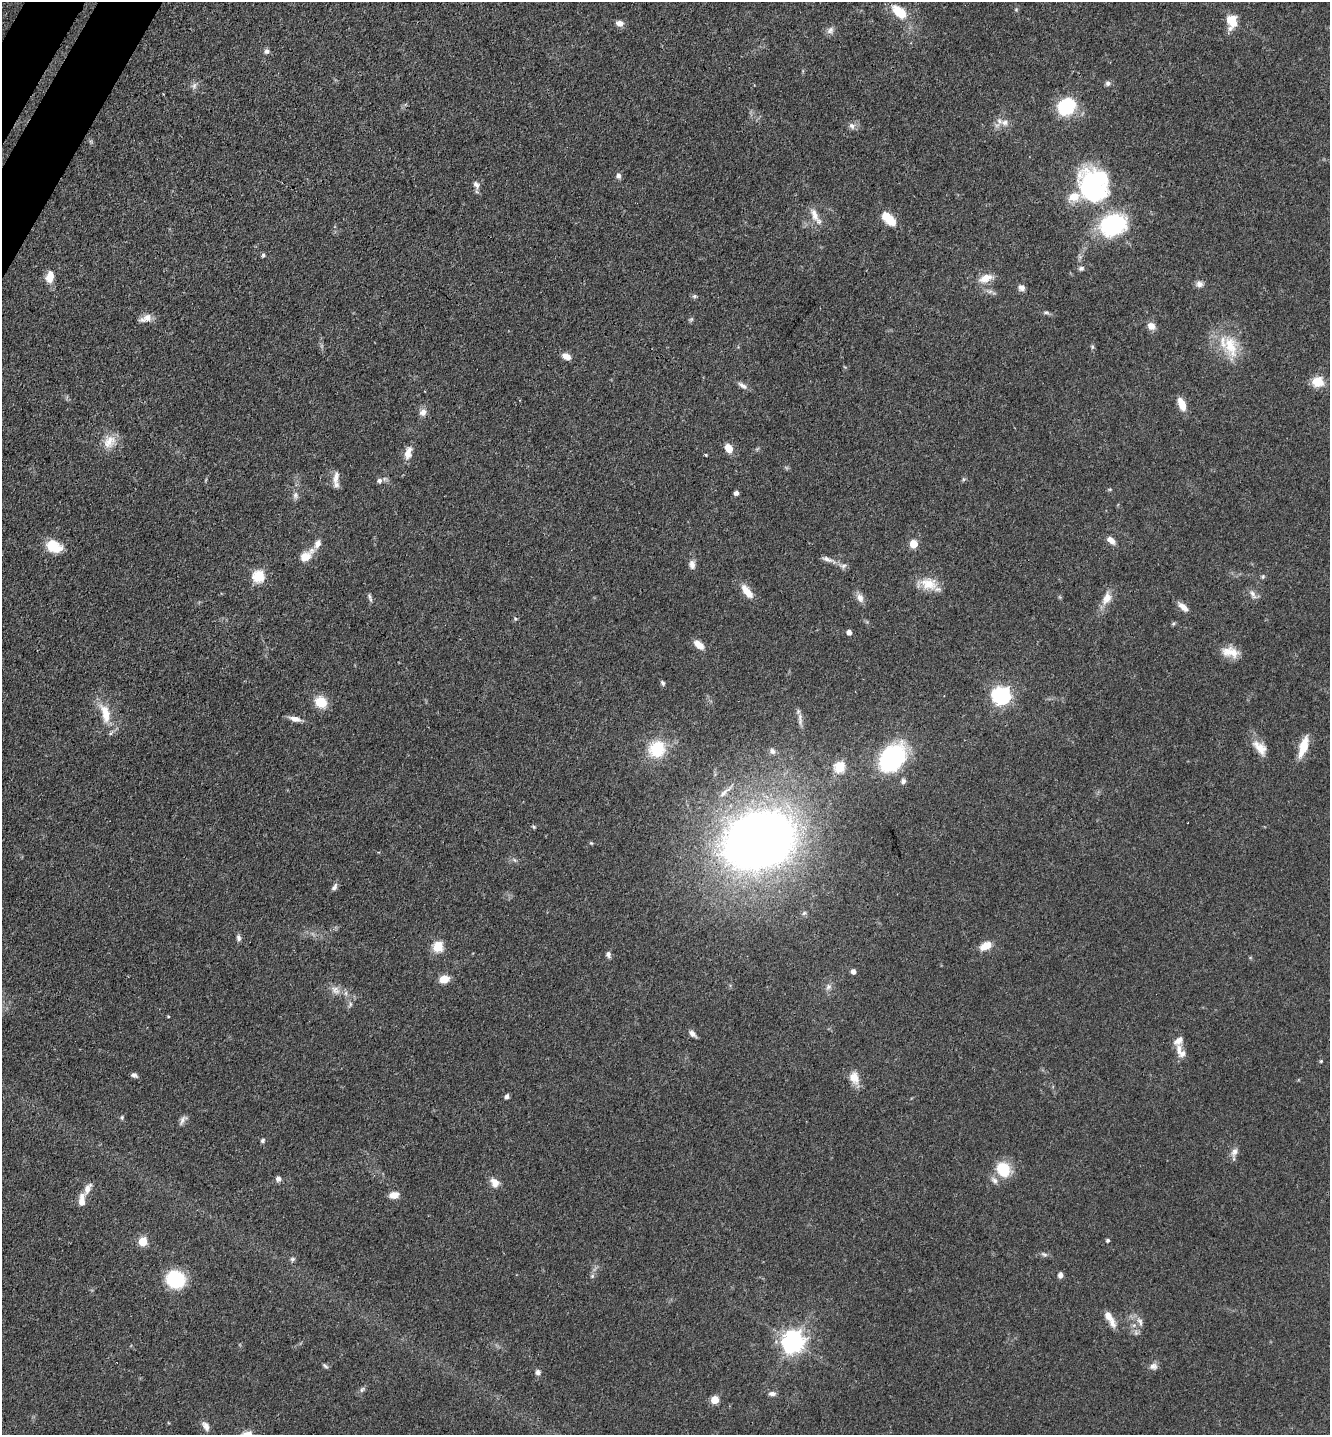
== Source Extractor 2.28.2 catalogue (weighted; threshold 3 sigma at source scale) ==
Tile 11 of 4 x 4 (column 3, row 3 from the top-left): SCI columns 2893-4220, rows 1524-2956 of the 5922 x 5914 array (HDU 1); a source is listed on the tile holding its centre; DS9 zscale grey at full resolution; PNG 1332 x 1437 px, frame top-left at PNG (2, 2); no overlay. Shown black and unused: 1% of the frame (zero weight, under 3 of 4 exposures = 9% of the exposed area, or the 3 px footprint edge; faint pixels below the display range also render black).
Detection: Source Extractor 2.28.2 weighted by HDU 2 'WHT'; one run over the whole footprint, this tile lists its part. Background 0.0683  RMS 0.0039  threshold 0.0176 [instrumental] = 3 sigma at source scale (4.5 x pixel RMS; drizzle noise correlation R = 1.50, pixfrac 1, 0.05/0.05 arcsec/px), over >= 5 px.
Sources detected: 134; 1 too faint to see at this stretch — not listed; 7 inside a brighter listed object's ellipse — not listed separately; the other 126 listed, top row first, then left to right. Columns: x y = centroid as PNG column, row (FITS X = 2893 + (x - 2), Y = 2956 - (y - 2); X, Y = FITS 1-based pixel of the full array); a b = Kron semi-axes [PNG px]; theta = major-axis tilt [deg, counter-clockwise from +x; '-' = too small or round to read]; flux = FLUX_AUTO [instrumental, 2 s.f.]
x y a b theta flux
1016 10 6 4 0 0.45
899 12 20 11 -41 9.3
1232 22 15 11 -88 7.5
619 23 9 7 -10 2.3
830 30 11 8 48 1.8
266 51 7 6 - 1.2
1108 83 7 6 - 1.2
194 86 10 6 80 1.4
1066 106 19 16 40 21
1005 122 10 8 72 2.2
852 126 10 8 -43 1.7
618 176 7 5 -81 1.4
1093 184 36 31 -75 58
476 185 10 6 -55 1.7
814 215 20 8 -69 4
889 219 20 10 -42 6.5
1113 225 27 21 21 41
263 255 5 5 - 0.71
1081 268 7 6 - 0.99
50 277 16 9 81 4.5
985 278 18 9 22 4.8
1199 284 10 8 -14 1.7
1022 288 9 7 -32 1.6
694 296 7 5 19 0.7
1046 312 8 5 -10 0.87
146 318 17 8 20 3.1
1151 326 9 8 - 3
1231 346 35 18 -75 13
1092 347 6 5 - 0.65
566 356 10 6 -30 3.1
1318 382 13 12 - 6.6
742 385 14 6 -35 1.7
1182 404 15 7 -67 5.1
423 412 10 9 - 2.2
109 441 19 15 45 5.8
728 448 9 7 -65 4.5
408 453 15 8 76 3.7
706 455 3 3 - 0.53
336 477 22 7 80 3
379 481 6 6 - 1.4
1110 489 6 4 18 0.46
736 493 4 4 - 1.7
295 495 10 7 86 1.5
1111 540 10 6 -43 2.8
913 544 5 5 - 12
54 546 18 12 -22 9.4
306 556 20 10 40 5.5
827 559 15 6 -15 1.9
692 564 12 8 -84 2
844 566 8 6 20 1.3
259 576 6 6 - 36
1263 576 6 5 - 0.62
928 584 25 15 -7 7.4
747 591 19 8 -54 5.2
1253 594 14 7 -61 1.9
370 598 12 4 -75 0.93
860 598 12 9 -73 2.4
1107 598 19 11 67 4.7
1183 607 13 6 -41 3
515 619 5 3 - 0.49
1173 623 6 5 - 0.57
849 632 4 4 - 2.2
699 645 13 7 -41 3.6
1230 652 21 12 -12 5.9
663 683 7 5 -59 0.82
1003 696 7 7 - 130
321 702 13 11 -34 8
105 713 29 12 -74 8.8
295 719 15 6 -13 2.5
800 719 20 5 -88 2
1303 746 25 9 73 7.6
1260 748 22 11 -50 5.4
657 749 19 17 49 16
772 751 9 7 -65 1.3
892 758 25 17 48 62
840 767 6 5 - 29
903 781 7 6 - 1.2
725 792 27 5 41 3.1
759 840 40 30 21 620
591 843 5 4 - 0.44
334 887 11 6 56 1.3
804 913 6 5 - 0.72
238 938 8 6 -75 1.1
985 946 15 9 26 4.9
438 947 5 5 - 25
608 954 7 5 -70 1.4
853 971 5 4 - 1.9
444 979 8 7 - 6.2
828 987 8 7 - 1.5
336 990 15 9 -35 3.2
350 1004 9 5 65 0.99
692 1034 10 5 -43 1.6
1179 1049 17 7 -86 3.2
1321 1061 4 4 - 0.42
134 1075 7 5 -22 1.2
854 1078 16 11 -71 4.8
506 1096 5 4 - 1.3
122 1117 6 4 -85 0.57
182 1120 15 6 66 1.5
262 1140 6 5 - 0.74
1234 1152 13 8 64 2.2
1003 1170 12 10 -62 17
278 1178 6 6 - 1.7
994 1180 11 7 -47 1.8
495 1182 11 9 -52 3.3
88 1188 16 7 64 2.8
394 1195 11 7 9 3.4
82 1201 15 7 90 3.8
1108 1240 4 4 - 0.85
142 1241 5 5 - 16
1044 1254 9 5 -14 1
292 1259 6 6 - 0.79
1060 1275 7 5 82 1.6
592 1276 6 4 47 0.7
175 1279 18 16 -29 22
1108 1316 14 9 -53 3.4
1140 1321 12 7 -62 2.1
1136 1333 6 6 - 0.89
793 1341 8 7 - 300
325 1366 8 4 -33 0.77
1153 1366 11 9 3 1.9
538 1372 7 7 - 1.3
362 1390 9 5 62 0.97
772 1394 10 6 0 1.5
715 1400 5 5 - 13
206 1426 12 7 -63 2.2